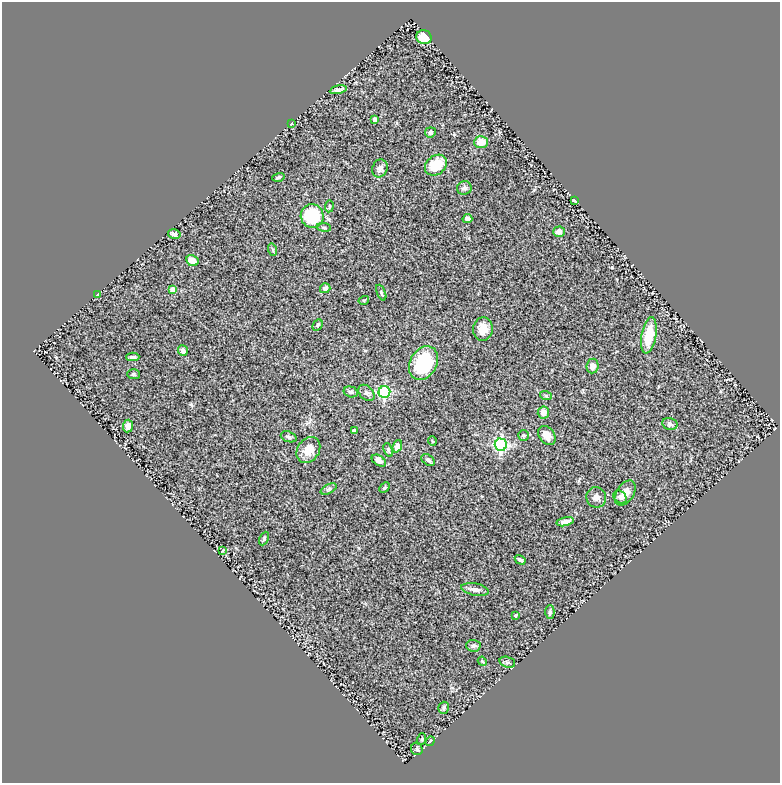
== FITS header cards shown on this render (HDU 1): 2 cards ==
NAXIS1  =                  778
NAXIS2  =                  781

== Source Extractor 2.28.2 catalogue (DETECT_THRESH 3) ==
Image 778 x 781 px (HDU 1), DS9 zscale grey, 1 PNG px = 1 image px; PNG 782 x 785 px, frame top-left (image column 1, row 781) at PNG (2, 2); each listed source drawn as its Kron ellipse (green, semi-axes under 4 px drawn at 4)
Background 0.704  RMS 0.041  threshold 0.123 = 3 sigma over >= 5 px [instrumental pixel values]
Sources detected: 69; all 69 listed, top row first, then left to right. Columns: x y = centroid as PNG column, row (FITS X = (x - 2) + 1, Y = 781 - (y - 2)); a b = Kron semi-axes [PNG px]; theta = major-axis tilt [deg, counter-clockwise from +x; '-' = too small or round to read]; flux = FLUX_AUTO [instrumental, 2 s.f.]
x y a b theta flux
424 37 8 7 - 48
338 90 8 4 12 9
375 119 4 4 - 14
291 124 3 2 - 1.7
430 132 5 5 - 7
481 142 7 6 - 30
436 165 12 9 39 69
380 168 9 7 63 10
278 177 6 4 17 4.9
464 188 7 6 - 7.7
575 201 4 2 - 3.1
329 206 6 3 82 2.7
312 216 12 11 - 120
467 219 5 4 - 11
324 227 7 3 -8 4
559 232 6 5 - 14
174 234 6 5 - 9.3
273 250 6 4 -73 3.5
192 261 6 5 - 21
325 288 5 5 - 10
173 290 4 4 - 27
381 293 8 3 -67 3.9
98 294 3 3 - 2.3
364 300 5 3 - 2.9
318 325 6 4 62 4.9
483 329 12 10 83 29
649 335 18 7 80 72
183 351 5 5 - 9.9
133 357 6 3 2 6.2
423 363 18 13 62 130
593 366 7 6 - 14
134 374 6 5 - 4.3
351 392 7 5 -15 5.2
384 392 6 5 - 290
366 393 9 6 -45 8.7
546 396 6 3 -19 3.1
543 412 6 6 - 16
670 424 7 6 - 6.3
128 426 6 5 - 14
354 431 4 4 - 9.2
524 435 5 5 - 4.8
547 435 10 7 -51 19
289 437 8 5 -20 5.8
432 441 5 3 - 2
501 445 6 6 - 400
397 446 6 4 68 17
308 450 14 10 55 36
388 450 7 4 -69 4.3
428 460 7 5 -37 6.1
379 461 8 5 -33 10
384 487 6 4 44 3.6
329 489 9 4 28 5.5
625 493 14 8 57 25
596 497 10 10 - 13
620 497 7 5 -43 7.7
565 522 8 4 13 14
264 538 7 4 65 4
223 550 4 2 - 1.7
520 560 6 3 -32 5.6
475 589 14 6 -11 12
550 612 7 4 90 5.1
515 615 4 3 - 3
473 646 7 6 - 7.2
482 661 5 3 - 2.6
507 662 8 5 -18 5.6
444 708 6 5 - 4.7
422 739 6 3 71 2.5
430 741 5 2 - 2.2
417 749 6 5 - 5